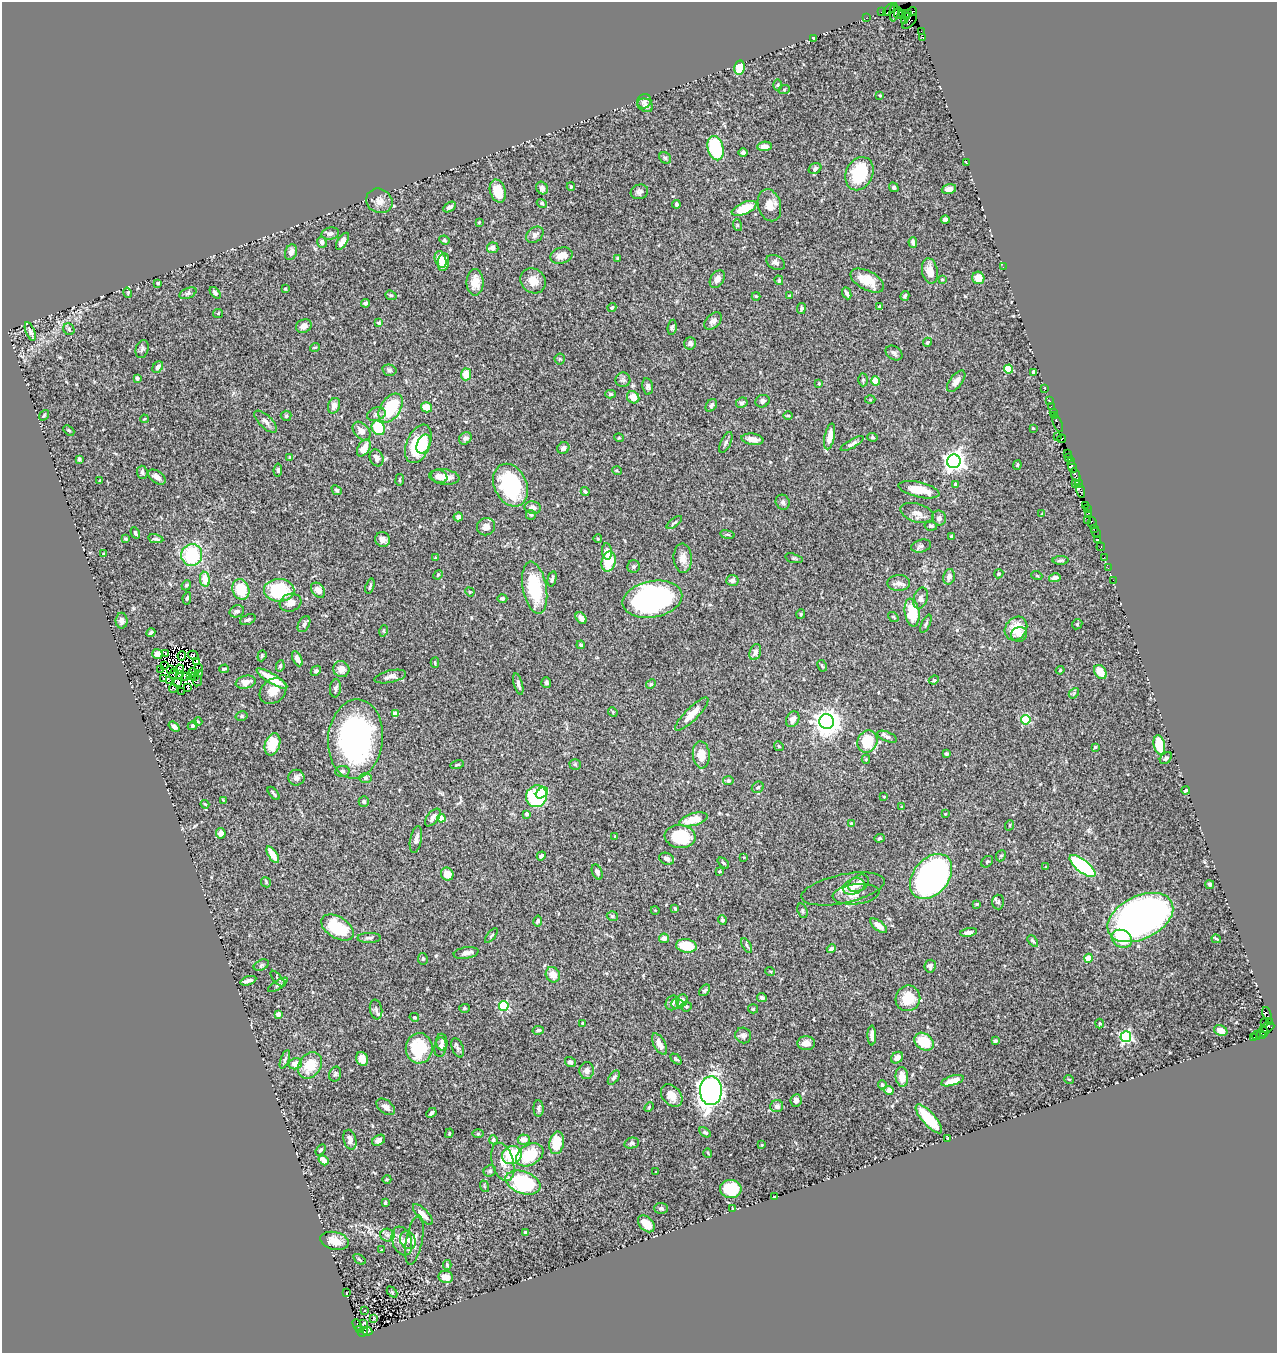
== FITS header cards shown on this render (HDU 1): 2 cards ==
NAXIS1  =                 1275
NAXIS2  =                 1351

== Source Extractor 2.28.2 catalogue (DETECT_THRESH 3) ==
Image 1275 x 1351 px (HDU 1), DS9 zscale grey, 1 PNG px = 1 image px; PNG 1279 x 1355 px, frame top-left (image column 1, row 1351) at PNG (2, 2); each listed source drawn as its Kron ellipse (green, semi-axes under 4 px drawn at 4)
Background 0.86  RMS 0.024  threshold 0.0723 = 3 sigma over >= 5 px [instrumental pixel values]
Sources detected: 504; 10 with non-positive FLUX_AUTO (blend fragments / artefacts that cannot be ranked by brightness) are neither listed nor drawn; the other 494 listed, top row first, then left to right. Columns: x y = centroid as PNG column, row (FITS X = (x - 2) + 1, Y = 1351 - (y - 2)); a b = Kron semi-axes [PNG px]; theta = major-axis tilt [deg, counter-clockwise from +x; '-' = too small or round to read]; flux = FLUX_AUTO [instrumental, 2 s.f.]
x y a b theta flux
889 9 8 3 45 97
912 11 5 3 - 180
881 12 2 2 - 23
894 12 9 4 84 62
898 13 6 2 86 32
902 13 2 2 - 29
907 14 4 3 - 520
906 17 3 3 - 550
866 18 2 2 - 20
904 20 3 2 - 420
910 22 9 3 44 130
921 31 4 2 - 48
922 37 3 2 - 40
814 38 4 2 - 2.5
739 68 7 5 82 30
778 85 6 4 89 1.9
784 90 6 3 20 1.6
880 95 4 2 - 1.1
644 101 7 7 - 6.2
645 105 8 6 -28 6.5
764 146 7 5 4 13
715 148 12 7 -76 110
743 153 4 4 - 3.8
665 158 6 5 - 2.9
966 163 3 3 - 12
815 169 6 5 - 3.7
859 174 17 13 64 90
571 187 4 3 - 2.1
894 187 5 4 - 3.8
542 188 6 5 - 5.5
949 189 7 5 15 8.3
498 191 12 7 -73 22
639 192 9 7 20 5
379 201 13 12 - 12
542 203 5 4 - 2.6
676 204 4 4 - 3.5
769 205 16 11 -75 16
450 207 7 4 33 5
744 208 13 5 23 41
945 220 4 3 - 3.5
479 222 3 3 - 1.1
737 225 6 4 -72 2.1
330 234 9 6 11 5.1
535 235 9 7 39 6.3
444 240 5 4 - 3.1
342 241 9 4 58 10
322 242 5 4 - 5
913 242 5 3 - 4
493 248 6 5 - 7.4
291 252 8 5 68 7.6
561 256 11 8 17 17
617 258 3 2 - 1.8
441 259 9 5 -72 23
443 262 9 5 82 26
776 262 10 7 -30 6.7
1003 267 2 2 - 8.7
930 271 13 7 -79 18
978 278 6 6 - 18
717 279 9 6 59 8.9
779 280 5 4 - 1.8
942 280 4 3 - 1.5
533 281 13 12 - 18
867 281 18 9 -28 31
475 282 13 8 90 19
158 283 3 2 - 1.4
285 289 4 4 - 1.8
128 293 5 3 - 1.3
188 293 9 5 23 3.7
215 293 7 4 -50 4.9
847 293 6 4 -66 4
391 295 6 4 -20 2.6
756 296 4 4 - 1.5
790 296 4 3 - 1.8
905 296 5 3 - 2.5
366 303 4 3 - 5.4
880 307 4 3 - 6.8
612 308 4 3 - 1.9
801 309 5 4 - 3.1
218 313 5 4 - 1.6
713 321 10 6 44 6.5
379 323 3 3 - 4.9
304 326 8 6 28 8.6
672 327 8 4 82 2.9
69 329 6 5 - 3.3
30 331 10 4 -68 4.4
927 342 5 4 - 2.2
690 343 6 6 - 4.5
315 347 5 3 - 1.6
142 349 9 6 72 4.2
894 353 9 6 -35 4.8
560 359 5 5 - 2.1
158 367 6 4 49 7.1
1009 369 4 4 - 63
389 370 7 5 -15 3.3
1034 372 4 4 - 3.8
466 374 6 5 - 23
137 378 4 3 - 3.3
623 380 7 7 - 4
863 380 6 4 88 2.5
876 381 4 4 - 42
956 381 12 6 52 9
819 383 4 3 - 1.3
648 386 8 5 -80 4.4
1045 389 2 2 - 18
611 394 5 4 - 3.1
633 397 7 5 -44 16
870 400 5 3 - 1.6
1049 400 2 2 - 34
763 401 7 6 - 4.2
742 403 6 5 - 3.7
711 405 7 5 53 4.3
334 406 8 6 71 9.2
1051 406 2 2 - 26
427 407 5 5 - 21
391 408 16 10 56 81
1053 412 2 2 - 54
376 414 9 6 19 5.1
44 415 6 4 53 2.1
788 415 5 3 - 1.4
286 416 5 5 - 2.2
1055 416 4 3 - 96
144 419 4 2 - 1.5
266 422 14 6 -44 8.1
1057 423 9 3 -66 140
378 428 7 6 - 55
1033 428 4 3 - 1.2
69 430 6 4 -43 2.5
361 431 10 7 -48 11
830 436 13 5 79 18
1057 436 3 2 - 82
873 437 5 4 - 2.3
465 438 7 5 42 5.2
619 438 5 3 - 1.2
752 439 11 5 -8 12
1062 439 4 3 - 160
726 442 11 5 65 4.5
418 444 20 11 68 92
424 444 10 6 64 28
852 444 13 4 30 4.7
364 448 9 6 59 17
563 448 6 5 - 7.2
1068 453 3 2 - 34
290 457 3 3 - 1.8
1069 457 3 2 - 63
377 458 9 6 -69 8
79 459 3 3 - 2.7
954 461 7 6 - 990
1071 461 2 2 - 17
1017 465 5 4 - 1.8
1072 467 6 3 -61 130
278 470 6 4 83 2.7
617 471 5 3 - 1.6
142 472 6 5 - 4.7
1076 475 7 3 -67 170
439 476 8 6 -20 8.5
157 477 10 6 -36 9.8
444 477 15 7 -7 18
400 480 6 3 82 1.8
100 481 3 3 - 2.4
1075 483 3 2 - 66
955 484 3 3 - 3.9
1079 484 4 2 - 50
510 485 22 16 -65 140
337 490 6 4 -42 2.6
919 490 21 7 -13 32
1081 491 7 3 -74 160
585 492 4 2 - 2.6
783 502 8 7 - 4.2
1085 505 3 3 - 38
533 508 8 6 -10 8.1
1087 509 3 3 - 86
917 513 17 9 -17 11
1089 513 3 2 - 58
1042 514 4 3 - 1.4
531 515 5 5 - 2.4
458 517 4 4 - 5.5
939 518 7 7 - 4.9
1088 520 2 2 - 60
674 522 9 3 38 2.6
1092 523 6 3 -80 150
931 526 6 5 - 2.9
486 527 9 8 - 9.4
1094 528 3 2 - 44
135 533 6 4 -60 2.9
1096 533 6 3 -61 100
727 535 7 3 -9 2.5
951 536 4 3 - 1.9
126 539 3 3 - 2.2
156 539 8 3 -11 2.3
383 539 7 7 - 9.1
598 539 4 3 - 1.3
1098 539 3 3 - 8.7
921 546 10 6 15 3.8
1101 547 4 3 - 98
607 552 8 5 -85 8.3
103 554 3 2 - 1.7
192 555 11 10 - 95
1104 557 2 2 - 29
435 558 4 3 - 1.6
683 558 14 9 -87 13
794 558 9 4 -15 2.8
1061 560 8 3 1 2.9
608 561 10 7 75 46
634 566 6 6 - 2.9
1108 568 2 2 - 14
999 574 5 4 - 2
438 575 5 4 - 2
1037 576 5 3 - 1.4
949 577 8 5 77 6.1
1055 578 6 4 12 6.3
205 579 7 5 -81 24
552 579 8 3 77 3.1
732 580 6 5 - 6.1
1113 580 2 2 - 19
899 583 11 8 0 8.6
186 585 5 4 - 2.3
370 586 8 3 71 2.3
535 588 26 12 -79 87
241 589 11 8 -70 41
279 590 15 11 -2 86
318 590 8 6 -50 8.3
470 592 5 3 - 1.4
187 598 6 4 78 2.7
921 598 11 6 74 6
502 599 5 4 - 3.2
652 599 30 18 10 290
291 603 11 9 18 13
237 611 7 5 22 4.2
912 613 14 7 -81 52
801 614 5 4 - 1.8
893 617 5 3 - 1.7
581 618 6 4 -51 8.8
248 620 8 5 21 4.2
122 621 8 6 90 7
304 624 8 5 61 4.7
926 624 10 3 65 2.9
1077 624 5 4 - 1.8
1016 629 13 10 52 29
383 631 6 4 76 2.2
151 633 5 3 - 3.4
1019 634 8 7 - 9.1
581 645 4 4 - 2.9
755 652 8 5 70 7.7
166 653 2 2 - 0.55
157 654 5 5 - 7.5
193 655 5 3 - 1
182 656 4 2 - 0.93
262 656 6 4 70 2
297 659 8 4 -63 9.6
196 662 3 3 - 5.6
435 663 5 4 - 1.7
164 666 3 2 - 2.3
280 666 6 4 80 3.3
822 666 6 3 -62 2.1
199 668 4 3 - 2.3
179 669 4 2 - 3.5
224 669 5 2 - 2.1
341 669 8 7 - 11
161 670 2 2 - 2.1
171 670 2 2 - 2.3
1060 670 4 3 - 1.4
316 671 6 4 45 2.7
193 672 4 2 - 0.38
1100 672 8 5 -56 21
199 673 3 2 - 1.6
174 674 5 3 - 0.7
179 675 3 2 - 1.6
190 676 3 3 - 1.3
185 677 4 2 - 2.1
195 677 3 2 - 1.6
390 677 16 6 12 8
272 678 18 5 -31 36
164 679 3 2 - 6.9
169 680 3 2 - 1.2
934 680 5 4 - 2.1
197 681 5 2 - 0.21
246 682 10 6 12 13
546 682 5 5 - 3.3
178 683 4 2 - 1.3
518 684 11 4 -74 6.6
651 684 5 4 - 1.7
173 688 4 2 - 2.1
188 688 4 2 - 3.7
335 688 9 5 83 4.7
181 691 2 2 - 1.4
273 691 14 11 40 18
1074 693 6 4 49 2.4
613 712 5 4 - 1.5
395 714 4 4 - 28
692 714 22 6 45 21
242 716 6 5 - 3
793 719 8 6 61 9.1
1026 720 5 4 - 91
198 722 4 3 - 1.4
827 722 7 7 - 1600
193 726 5 4 - 3
174 727 6 3 -38 4.6
887 737 11 5 -23 4.8
355 739 40 27 84 350
867 741 11 9 64 53
272 744 11 7 70 42
1159 745 10 5 -77 43
779 746 5 4 - 2.1
1095 747 3 3 - 1.8
946 754 3 3 - 2.6
701 755 13 8 -85 20
1166 758 7 5 44 3.7
866 759 4 4 - 2
575 764 5 5 - 2.1
457 765 7 3 13 2.1
342 771 7 5 4 4
296 778 8 8 - 7.2
365 778 6 5 - 3.4
728 781 5 4 - 2.9
758 787 6 5 - 2.9
1186 791 4 3 - 1.6
273 793 8 2 -50 2.8
542 793 7 4 38 34
536 796 11 10 - 170
884 797 3 2 - 1.2
223 800 4 3 - 1.4
364 802 5 5 - 3.3
205 804 4 3 - 1.7
902 807 4 2 - 1.2
527 814 4 4 - 4
945 814 3 2 - 1.1
433 817 10 5 51 7.2
441 818 4 4 - 46
693 819 14 6 15 30
851 823 4 3 - 1.7
1010 825 5 3 - 1.5
221 833 5 5 - 11
615 836 3 3 - 1.3
680 836 15 11 -7 76
880 838 5 4 - 2.1
416 840 13 6 79 6.7
273 855 9 4 -57 17
541 856 5 3 - 4
1001 856 6 4 67 2.4
744 857 3 2 - 1.1
667 859 8 5 -23 6.8
987 862 7 5 40 2.2
723 863 7 3 -42 1.8
1082 866 16 6 -38 220
1046 867 3 3 - 1.5
719 871 3 3 - 1.2
597 872 8 5 -67 4.2
447 874 7 6 - 16
931 876 25 17 50 530
266 882 5 5 - 2.1
859 883 11 7 34 9.6
1210 884 4 4 - 3.2
854 886 11 7 22 12
843 889 42 14 12 23
856 894 23 10 6 18
998 902 7 6 - 3.5
977 904 4 3 - 1.1
675 909 4 3 - 2.6
655 910 4 3 - 1.2
802 911 7 5 -71 3
612 916 5 5 - 2.8
1140 917 35 21 26 870
722 920 5 4 - 3.2
538 921 5 4 - 3.1
879 926 10 5 -37 13
337 928 18 10 -32 70
968 932 8 4 9 5.9
491 935 9 3 50 2.1
369 938 11 5 1 4.2
664 938 5 4 - 8.7
1122 939 10 8 -30 57
1216 939 5 3 - 1.8
1033 941 6 4 -47 2.5
686 946 10 6 -9 51
747 946 8 3 -60 2.2
831 949 5 4 - 6.3
466 953 12 5 10 6.4
1088 958 4 4 - 30
423 959 6 5 - 3.1
261 965 8 5 26 3.2
930 966 6 5 - 5.3
770 971 5 3 - 1.8
553 975 8 7 - 16
278 979 9 4 -49 3.2
248 981 8 3 18 5.4
278 985 11 3 33 3.6
705 990 7 4 48 3.2
762 998 5 4 - 3.4
908 998 13 12 - 37
682 1000 6 5 - 6.5
672 1003 7 6 - 4.4
677 1004 7 5 -1 3.5
504 1006 5 5 - 110
686 1006 5 5 - 2.2
464 1008 5 4 - 2.3
376 1009 10 6 -79 5.2
753 1009 5 4 - 2
1267 1013 7 3 -70 99
278 1014 4 4 - 15
414 1017 5 4 - 2.9
1269 1021 2 2 - 20
1265 1022 3 2 - 45
583 1023 3 3 - 2.4
1099 1024 5 3 - 1.6
1266 1028 8 4 23 500
538 1030 6 4 12 3.5
1221 1031 7 5 -28 10
1264 1032 4 3 - 110
1261 1034 5 3 - 160
743 1035 8 7 - 5.7
1256 1035 4 3 - 94
872 1036 10 3 -87 6.8
1126 1037 5 5 - 240
1253 1037 3 3 - 63
995 1041 4 3 - 2.7
442 1042 8 5 -85 5.8
924 1042 10 8 -40 48
806 1043 9 7 1 13
660 1044 12 5 -61 10
440 1047 10 6 82 7.5
419 1048 15 13 -89 70
458 1048 10 5 -70 4.2
897 1058 6 5 - 7.6
285 1059 9 3 69 3.3
362 1059 7 6 - 12
676 1059 6 4 -43 2.1
570 1062 6 5 - 4
295 1064 7 5 15 16
310 1065 14 11 53 38
587 1070 8 7 - 7
335 1074 7 5 75 3.4
902 1077 10 6 -85 21
614 1078 8 4 55 4
1069 1079 5 3 - 1.3
953 1081 11 4 17 18
882 1085 4 4 - 3.8
889 1090 4 4 - 11
711 1091 14 11 88 1000
672 1096 13 9 -49 14
796 1100 6 5 - 5.9
777 1106 6 6 - 6.1
386 1107 10 6 -38 7.4
649 1107 5 3 - 1.7
538 1108 8 5 -88 4
431 1113 5 4 - 4
929 1119 18 6 -48 61
705 1132 6 4 -30 2.1
449 1133 5 3 - 2.1
478 1134 6 4 0 1.7
947 1138 3 2 - 1
350 1140 10 6 -74 9
379 1140 7 5 31 8.1
493 1140 4 4 - 5.7
524 1140 6 5 - 13
557 1143 11 7 81 38
632 1143 7 5 14 3.1
762 1145 3 2 - 1.1
320 1150 6 4 54 2.8
708 1153 5 3 - 1.2
512 1155 10 9 - 73
530 1155 15 10 31 48
323 1160 5 4 - 14
503 1162 20 10 -74 19
490 1171 6 5 - 3.4
656 1172 2 2 - 0.98
387 1179 4 3 - 1.3
523 1183 18 11 -19 160
484 1186 6 3 -72 1.8
731 1189 11 9 -4 54
775 1196 2 2 - 1
385 1203 4 3 - 2.4
661 1208 6 5 - 3.5
732 1208 2 2 - 0.99
423 1214 13 5 -46 12
646 1224 10 6 -46 21
526 1233 4 3 - 2.8
388 1235 7 6 - 5.5
408 1240 9 7 -62 6.4
414 1240 25 8 79 12
334 1241 14 8 -12 18
402 1241 15 9 -70 13
381 1250 4 3 - 1.2
359 1259 7 3 -36 2
447 1265 5 4 - 2
446 1277 7 6 - 13
392 1292 6 4 -46 1.7
346 1293 3 2 - 1.1
364 1311 3 3 - 5.7
374 1318 3 2 - 1.1
363 1323 3 2 - 1.5
357 1325 6 3 -62 180
359 1329 3 3 - 420
368 1331 5 3 - 89
363 1332 5 3 - 400
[10 non-positive-flux detections neither listed nor drawn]